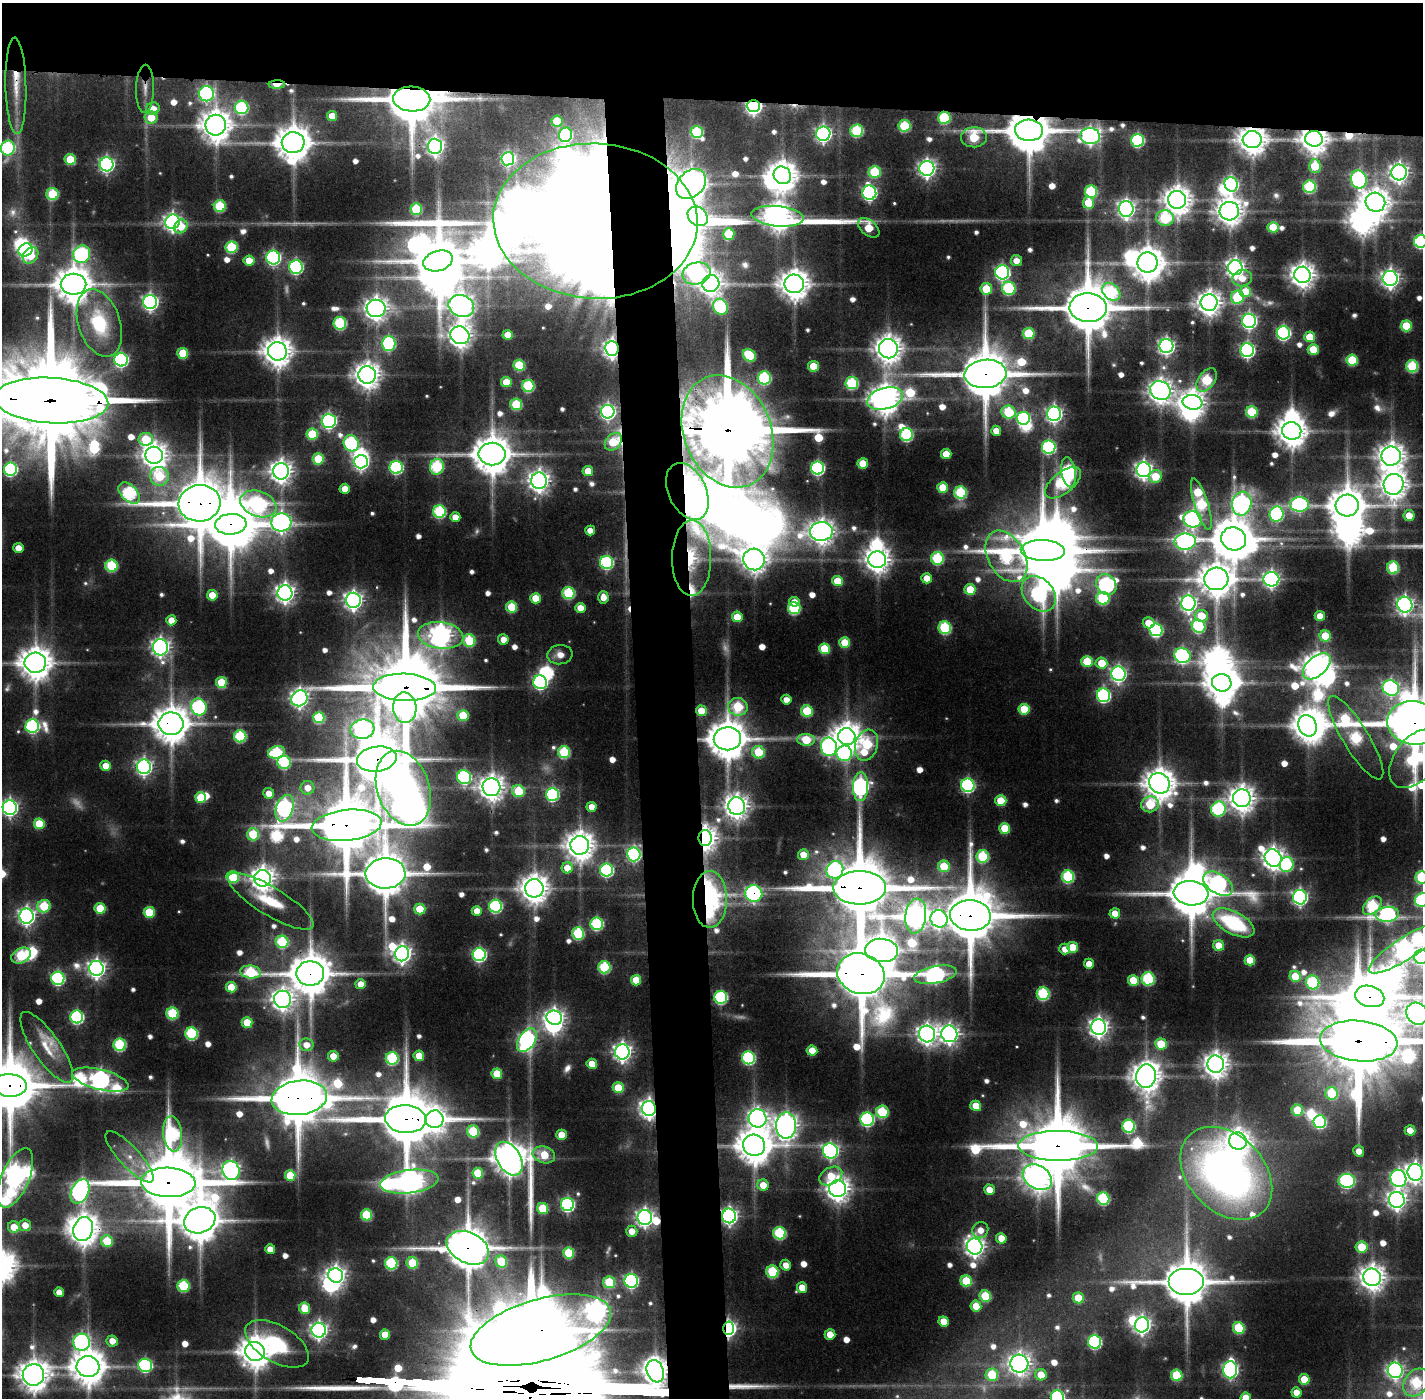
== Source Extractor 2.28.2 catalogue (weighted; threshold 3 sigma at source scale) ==
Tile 2 of 3 x 3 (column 2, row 1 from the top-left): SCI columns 1423-2843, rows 2827-4222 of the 4265 x 4253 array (HDU 1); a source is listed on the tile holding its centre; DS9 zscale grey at full resolution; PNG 1425 x 1400 px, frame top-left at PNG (2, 3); each listed source drawn as its Kron ellipse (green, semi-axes under 4 px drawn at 4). Shown black and unused: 11% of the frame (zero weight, under 3 of 4 exposures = <1% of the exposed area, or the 3 px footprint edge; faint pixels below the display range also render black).
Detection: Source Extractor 2.28.2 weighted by HDU 2 'WHT'; one run over the whole footprint, this tile lists its part. Background 0.0937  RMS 0.008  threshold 0.0362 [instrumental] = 3 sigma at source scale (4.5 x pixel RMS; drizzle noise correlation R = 1.50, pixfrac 1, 0.05/0.05 arcsec/px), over >= 5 px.
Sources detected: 749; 23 too faint to see at this stretch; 44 inside a brighter object's white glare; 3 cosmic-ray / hot-pixel residue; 3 long thin detections or spike segments (spike, bleed or trail) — neither listed nor drawn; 8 inside a brighter listed object's ellipse — not listed separately; of the other 668, all 500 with FLUX_AUTO >= 10.9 (the completeness limit of this list) listed and drawn (168 fainter detections not listed), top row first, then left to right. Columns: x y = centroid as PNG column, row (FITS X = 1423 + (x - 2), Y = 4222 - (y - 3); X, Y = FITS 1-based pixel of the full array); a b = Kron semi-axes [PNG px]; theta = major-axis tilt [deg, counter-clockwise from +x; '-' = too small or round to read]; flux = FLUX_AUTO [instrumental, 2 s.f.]
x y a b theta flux
277 85 8 4 2 26
16 86 48 10 -89 33
145 89 24 9 89 12
206 94 7 7 - 260
412 99 18 12 -3 6200
753 106 6 6 - 380
242 107 7 6 - 130
153 108 6 6 - 14
332 116 5 5 - 21
151 117 6 6 - 25
944 118 6 6 - 90
557 121 5 5 - 46
216 125 10 10 - 1900
904 126 6 6 - 73
1029 130 14 10 -3 4900
857 131 6 6 - 96
697 132 6 6 - 84
823 134 7 7 - 370
565 135 7 6 - 150
1090 136 10 8 -4 390
974 137 13 10 2 60
1314 139 9 8 - 1400
1138 140 6 6 - 140
1252 140 9 8 - 1600
293 143 11 10 - 2700
435 146 7 7 - 440
8 148 7 7 - 150
70 159 6 5 - 34
508 159 6 6 - 220
107 164 7 7 - 320
1315 166 7 5 -87 46
927 168 7 7 - 470
875 172 6 6 - 72
1399 172 8 8 - 600
782 175 9 8 - 1700
1359 179 9 8 - 280
691 184 17 12 46 1700
1231 184 7 6 - 220
1309 187 6 6 - 100
1091 192 6 6 - 97
869 193 7 7 - 260
53 194 6 6 - 70
1177 200 9 9 - 1500
1375 202 10 9 - 1500
1088 203 6 5 - 33
220 206 6 6 - 74
416 209 5 5 - 60
1126 209 8 7 - 500
1229 211 9 9 - 1300
698 216 11 9 -42 180
778 216 26 10 -6 1500
1165 218 9 8 - 89
595 221 102 77 -3 6100
172 222 7 7 - 470
181 226 7 6 - 24
1273 227 5 5 - 41
869 228 12 7 -39 37
729 234 6 6 - 46
1420 241 6 6 - 140
231 247 6 6 - 84
25 250 7 6 - 330
82 254 9 8 - 190
31 256 9 7 51 25
273 258 7 7 - 230
1016 260 5 5 - 12
249 261 5 5 - 20
438 261 15 10 17 4400
1148 262 10 10 - 2200
296 267 7 7 - 210
1235 268 7 7 - 550
1002 272 7 7 - 270
696 273 14 11 13 220
1302 275 8 8 - 1100
1242 278 10 8 11 12
1390 278 7 7 - 560
74 284 13 10 0 2800
711 284 9 8 - 910
794 284 9 9 - 1800
1009 288 7 6 - 110
986 289 6 5 - 41
1111 292 10 7 -42 100
1245 292 6 5 - 27
1237 297 6 6 - 71
150 302 7 7 - 370
1209 303 8 8 - 1100
461 306 13 11 -21 1000
720 307 8 7 - 140
376 308 9 9 - 960
1088 308 18 14 -3 6700
1249 321 7 7 - 320
99 323 35 21 -72 76
340 323 6 6 - 120
1406 326 5 5 - 48
1029 333 6 5 - 57
1283 333 6 6 - 220
460 335 9 8 - 970
508 335 5 5 - 18
1310 337 5 5 - 30
389 344 7 7 - 170
1166 346 7 7 - 390
612 349 7 6 - 520
888 349 10 9 - 1400
1313 349 5 5 - 36
1247 350 7 7 - 280
277 351 9 9 - 1700
183 353 5 5 - 44
749 355 7 5 -39 64
121 360 6 6 - 210
1352 360 6 5 - 55
519 365 5 5 - 60
813 366 5 5 - 34
1412 366 6 6 - 84
985 374 21 14 6 6800
367 375 9 8 - 1300
764 378 6 6 - 110
1207 380 13 8 53 81
506 382 5 5 - 32
852 383 6 6 - 100
528 386 6 6 - 95
1160 391 10 9 - 1100
885 398 18 10 16 1800
51 400 57 22 -3 32000
1193 402 10 7 -8 1000
516 404 6 5 - 65
608 412 7 6 - 320
1009 412 7 6 - 68
1252 412 6 6 - 63
1054 414 7 7 - 410
1023 418 6 6 - 140
329 421 7 7 - 290
727 431 58 43 -68 24000
996 431 5 5 - 14
1292 431 9 9 - 1900
312 434 6 5 - 57
906 435 6 6 - 130
146 439 7 6 - 55
613 442 10 7 47 43
351 443 8 7 - 170
1049 447 7 6 - 180
492 454 13 11 -1 3400
946 454 5 5 - 24
154 455 9 8 - 1200
1391 456 10 9 - 1400
318 459 5 5 - 52
361 462 7 6 - 320
863 463 5 5 - 29
396 467 6 6 - 150
437 467 8 7 - 130
818 468 6 6 - 200
10 469 6 6 - 170
1144 470 7 7 - 520
281 471 8 8 - 890
588 471 5 5 - 22
1069 472 15 7 -82 230
159 476 9 9 - 50
1156 476 6 6 - 34
539 481 8 8 - 780
1063 483 21 10 38 120
1394 484 10 10 - 1400
943 488 5 5 - 32
345 489 5 5 - 16
687 491 30 19 -65 660
129 493 13 8 -44 160
961 493 6 6 - 100
200 503 21 18 7 6900
258 504 19 12 -20 230
1201 504 27 7 -73 130
1242 504 12 9 81 460
1300 504 9 7 -3 230
1347 505 11 11 - 2900
440 512 6 6 - 120
1277 514 7 7 - 180
1409 515 5 5 - 16
455 517 5 5 - 15
1193 519 9 8 - 310
281 522 10 9 - 520
231 524 16 10 5 5700
590 530 5 5 - 13
821 531 11 9 6 1100
1234 539 12 11 - 3800
1185 542 10 8 2 400
18 548 5 5 - 13
1043 551 22 10 -3 7700
1006 556 28 18 -60 160
692 558 38 19 90 84
937 558 6 6 - 99
754 559 11 10 - 1300
877 560 9 8 - 1200
607 562 6 6 - 150
112 566 6 6 - 80
1393 568 6 6 - 79
927 578 5 5 - 20
1216 579 12 11 - 2500
1271 579 8 7 - 400
837 581 5 5 - 34
1106 585 11 9 -49 260
970 590 5 5 - 35
285 593 7 7 - 620
568 593 6 6 - 94
1039 594 20 14 -48 230
212 595 5 5 - 27
603 597 6 5 - 12
536 598 5 5 - 28
1103 598 6 6 - 91
353 600 7 7 - 570
794 602 5 4 - 12
1188 603 7 7 - 460
1405 605 8 7 - 470
512 607 5 5 - 51
580 608 5 5 - 15
794 608 6 6 - 110
1201 616 7 6 - 25
1320 616 5 5 - 15
737 617 5 5 - 27
171 620 5 5 - 17
1149 623 6 5 - 21
1199 626 7 6 - 120
945 628 6 6 - 110
1156 630 6 6 - 170
441 635 23 13 -7 950
1325 636 5 5 - 40
503 639 5 5 - 13
469 641 6 6 - 70
845 643 5 5 - 36
160 647 8 7 - 540
825 649 5 5 - 48
560 655 13 9 6 12
1182 656 8 7 - 240
1087 661 6 5 - 43
35 663 11 10 - 2300
1101 663 6 5 - 26
1317 666 16 9 42 1600
1118 674 7 7 - 360
221 682 5 5 - 47
540 682 7 6 - 210
1222 683 10 8 -7 2100
405 687 31 13 -2 16000
1391 688 8 7 - 280
1103 695 7 6 - 190
299 698 8 7 - 510
786 700 5 5 - 11
199 707 8 7 - 200
738 707 10 9 - 72
405 708 15 11 -86 380
1024 709 5 5 - 42
701 711 5 5 - 28
807 711 6 5 - 58
463 715 5 5 - 40
319 718 5 5 - 75
1414 723 27 21 -9 7800
171 724 12 11 - 2800
32 726 7 6 - 170
1307 726 11 9 -63 1500
362 729 12 9 6 470
240 736 6 6 - 96
847 736 9 8 - 1600
1356 738 48 13 -59 180
727 739 14 11 1 3600
806 740 9 6 1 40
866 745 16 11 73 96
829 747 9 8 - 300
276 752 8 6 18 90
564 752 6 6 - 89
758 752 6 6 - 48
844 753 8 7 - 140
377 759 20 12 8 6400
1415 759 33 21 52 160
284 762 7 6 - 100
106 766 5 5 - 17
144 767 7 7 - 390
464 777 7 7 - 170
1159 783 11 9 -43 2000
968 785 7 6 - 200
491 787 9 9 - 1200
860 787 14 7 88 380
307 788 7 7 - 12
403 788 39 26 -71 680
518 791 6 6 - 54
269 793 5 5 - 13
552 794 6 6 - 160
201 797 5 5 - 40
1242 798 9 8 - 1300
1001 801 5 5 - 37
1150 804 9 8 - 58
737 806 9 8 - 1000
592 807 5 5 - 15
10 808 7 7 - 370
285 808 14 8 71 400
1218 809 8 7 - 160
39 824 5 5 - 45
347 825 35 15 6 9500
1005 828 5 5 - 38
253 834 6 6 - 63
705 838 8 6 -87 1100
580 845 9 9 - 1700
634 854 7 6 - 230
803 855 5 5 - 15
983 856 6 6 - 87
1273 858 9 8 - 940
1287 864 7 6 - 100
944 866 6 5 - 43
567 868 5 5 - 19
607 870 6 6 - 180
835 870 9 8 - 220
385 873 20 15 2 4700
233 877 6 6 - 70
1068 877 6 6 - 110
1421 877 6 6 - 90
263 878 8 8 - 1100
1218 884 16 10 -33 300
534 888 9 9 - 1600
860 888 26 16 1 10000
754 893 8 8 - 210
1191 893 17 12 -6 5200
1300 897 7 7 - 340
710 899 28 17 90 220
1422 900 8 6 29 130
271 901 49 14 -31 41
44 906 7 6 - 60
495 906 6 6 - 160
1372 906 11 7 45 110
100 908 5 5 - 38
420 909 5 5 - 34
477 911 5 5 - 15
149 912 5 5 - 49
1115 913 5 5 - 19
1387 914 11 7 5 270
970 915 20 15 -4 8500
26 916 7 7 - 470
916 916 17 10 83 940
939 919 9 8 - 420
1234 923 23 11 -28 110
597 924 6 6 - 130
578 933 6 6 - 93
282 942 6 6 - 84
1219 945 5 5 - 21
1073 947 5 5 - 33
1407 948 44 11 32 820
1065 949 5 5 - 12
882 950 16 11 -4 2000
402 954 7 7 - 570
479 955 6 6 - 220
21 956 10 7 28 85
1421 957 7 7 - 240
1250 960 5 5 - 32
1089 964 5 5 - 16
604 967 6 6 - 97
96 968 7 7 - 520
251 972 10 6 -7 90
310 974 14 12 0 4000
861 974 24 20 -20 9600
935 975 21 8 11 360
1295 976 6 5 - 31
58 978 6 6 - 170
1148 979 6 6 - 120
636 980 5 5 - 34
1133 980 5 5 - 32
1312 982 7 6 - 99
361 984 5 5 - 20
231 987 5 5 - 31
1043 994 6 6 - 120
1370 996 15 10 -15 4800
721 997 6 6 - 150
282 999 8 8 - 880
172 1013 6 6 - 84
1417 1014 12 10 -46 700
77 1017 6 6 - 170
554 1018 8 7 - 460
247 1022 5 5 - 33
1099 1027 8 7 - 670
191 1033 6 6 - 110
927 1034 8 8 - 740
949 1034 8 8 - 590
527 1040 13 8 56 430
1359 1041 39 20 -5 18000
1161 1044 6 5 - 36
120 1045 6 6 - 110
306 1045 7 6 - 13
47 1047 42 13 -55 27
812 1051 5 5 - 21
622 1052 7 7 - 570
333 1056 5 5 - 19
419 1056 5 5 - 21
392 1058 6 6 - 110
748 1058 6 6 - 150
592 1064 5 5 - 22
1216 1064 8 8 - 1200
497 1074 5 5 - 36
1146 1076 12 10 83 1700
100 1080 29 10 -14 620
10 1085 17 11 -2 7500
618 1088 5 5 - 39
1331 1093 6 6 - 63
299 1098 28 17 7 8900
976 1106 5 5 - 24
649 1108 7 7 - 620
1297 1110 6 5 - 44
882 1112 6 6 - 72
757 1118 9 9 - 590
406 1119 20 14 -4 7900
435 1119 9 9 - 830
867 1119 7 6 - 170
1320 1122 6 6 - 140
786 1126 13 10 88 1000
1129 1126 6 6 - 130
1410 1130 5 5 - 19
473 1131 6 6 - 68
173 1134 18 9 -83 150
561 1135 5 5 - 23
1238 1141 9 8 - 1000
754 1145 11 10 - 2500
1058 1146 40 15 0 11000
830 1151 8 7 - 320
1359 1151 6 5 - 11
544 1155 11 8 -17 29
130 1157 33 10 -47 16
509 1159 18 11 -59 2300
231 1170 10 8 -70 510
1415 1172 8 7 - 740
478 1173 5 5 - 48
1226 1173 53 38 -46 630
290 1175 5 5 - 35
831 1176 12 8 29 28
1037 1177 16 11 -33 1400
15 1178 32 14 67 1000
1398 1178 9 8 - 330
1347 1181 8 7 - 200
168 1182 27 14 -2 12000
409 1182 29 11 7 880
763 1185 6 5 - 19
838 1189 8 8 - 1100
989 1190 5 5 - 15
80 1191 13 8 64 390
1103 1198 6 6 - 120
1397 1200 8 8 - 660
567 1204 6 6 - 220
543 1209 5 5 - 51
367 1215 5 5 - 65
729 1216 7 7 - 420
645 1217 7 7 - 470
200 1220 16 12 20 3500
25 1225 6 6 - 14
14 1227 6 5 - 20
83 1229 12 9 71 2000
980 1230 8 7 - 11
632 1231 5 5 - 13
779 1233 6 6 - 110
1001 1238 5 5 - 19
107 1241 6 5 - 49
975 1247 8 7 - 690
1362 1247 6 5 - 32
468 1248 22 15 -27 5200
270 1249 5 5 - 14
569 1253 5 5 - 59
501 1262 6 5 - 45
391 1263 6 6 - 110
412 1263 6 5 - 53
786 1265 5 5 - 11
772 1272 6 6 - 80
336 1275 7 7 - 610
1372 1277 9 8 - 1200
631 1281 7 6 - 230
966 1281 6 5 - 52
1186 1281 18 13 0 5000
609 1282 6 6 - 64
183 1286 6 6 - 87
802 1288 5 5 - 19
59 1292 5 4 - 12
985 1296 6 5 - 58
1078 1298 5 5 - 34
976 1306 5 5 - 22
305 1308 6 5 - 29
944 1321 5 5 - 22
1142 1325 7 7 - 500
728 1328 7 5 -88 360
1239 1328 6 5 - 66
319 1330 7 7 - 480
541 1330 72 30 16 9100
830 1334 5 5 - 19
385 1335 5 5 - 25
112 1341 6 5 - 13
82 1342 8 8 - 280
1095 1342 7 6 - 170
277 1344 35 18 -30 87
255 1351 10 9 - 2100
1019 1364 9 9 - 830
145 1365 7 6 - 180
88 1367 11 10 - 2500
1230 1370 8 7 - 360
1395 1370 8 7 - 350
655 1371 11 8 -70 1400
33 1375 11 10 - 1900
992 1375 6 6 - 55
1041 1375 6 5 - 27
1177 1375 6 5 - 59
1304 1379 5 5 - 28
1416 1382 15 11 51 92
1296 1392 5 5 - 14
1057 1397 7 6 - 200
1246 1398 5 5 - 26
Overlapping masked pixels (flux is a lower limit): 60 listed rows (the first 20) at x y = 277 85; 16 86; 145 89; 412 99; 753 106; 944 118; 1029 130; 1314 139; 1252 140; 691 184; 778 216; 595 221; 696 273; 1088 308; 612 349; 985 374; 51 400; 727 431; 613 442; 687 491
Isophote crosses this tile's border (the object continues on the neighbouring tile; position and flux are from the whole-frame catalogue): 19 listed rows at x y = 8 148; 1420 241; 51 400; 35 663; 1414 723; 1415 759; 10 808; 1421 877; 1422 900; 1407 948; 1421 957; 1417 1014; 1359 1041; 10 1085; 1415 1172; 15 1178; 1416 1382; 1057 1397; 1246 1398